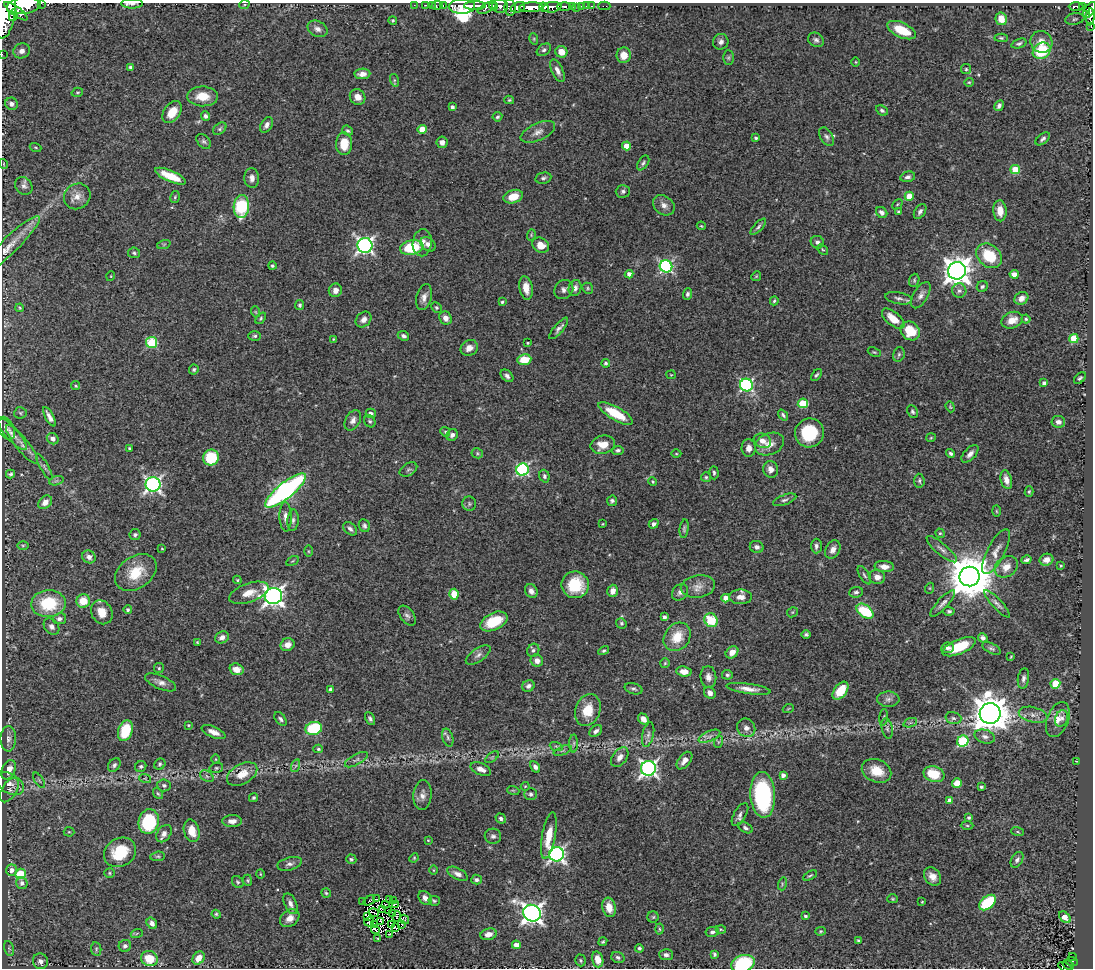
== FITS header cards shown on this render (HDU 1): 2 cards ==
NAXIS1  =                 1091
NAXIS2  =                  966

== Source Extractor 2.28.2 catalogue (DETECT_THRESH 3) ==
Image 1091 x 966 px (HDU 1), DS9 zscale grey, 1 PNG px = 1 image px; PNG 1095 x 970 px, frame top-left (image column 1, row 966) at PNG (2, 3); each listed source drawn as its Kron ellipse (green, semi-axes under 4 px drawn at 4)
Background 0.912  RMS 0.026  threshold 0.079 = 3 sigma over >= 5 px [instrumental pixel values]
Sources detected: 476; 4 with non-positive FLUX_AUTO (blend fragments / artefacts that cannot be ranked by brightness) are neither listed nor drawn; the other 472 listed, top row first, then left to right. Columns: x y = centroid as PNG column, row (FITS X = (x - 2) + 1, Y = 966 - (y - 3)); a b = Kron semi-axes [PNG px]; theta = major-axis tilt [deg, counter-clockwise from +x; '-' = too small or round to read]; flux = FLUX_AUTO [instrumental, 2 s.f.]
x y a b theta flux
41 3 2 2 - 41
132 4 11 5 0 5.8
244 5 5 3 - 1.7
414 5 2 2 - 14
426 5 2 2 - 13
432 5 2 2 - 13
437 5 6 3 11 41
443 5 3 2 - 31
24 6 17 8 7 4200
462 6 13 7 1 1900
475 6 11 4 1 1200
493 6 5 3 - 180
500 6 8 6 -3 710
564 6 7 3 0 290
572 6 3 3 - 130
582 6 3 3 - 50
586 6 2 2 - 8.1
592 6 3 2 - 18
604 6 6 2 0 20
1076 6 7 3 1 180
510 7 8 5 -86 290
518 7 7 5 20 530
531 7 12 5 3 2100
544 7 5 3 - 680
552 7 9 5 8 1200
1083 7 4 3 - 190
487 8 10 4 27 370
577 8 3 2 - 8.6
1090 10 8 5 55 690
16 11 14 4 -37 1600
5 13 25 10 82 5400
13 15 6 3 80 440
1086 15 3 2 - 98
1090 17 8 3 84 300
1001 19 6 5 - 17
1075 19 9 5 9 5.4
393 20 4 4 - 2.1
1091 26 3 2 - 18
317 29 10 7 -26 10
902 30 15 7 -25 41
1001 38 6 4 -2 3
534 39 6 3 -72 2.2
816 40 8 6 -34 5.6
721 42 8 7 - 6.9
1041 42 11 10 - 16
1019 43 8 4 18 3.8
544 50 8 5 35 4.8
22 51 8 7 - 13
1042 51 9 7 31 80
561 52 6 5 - 19
2 54 2 2 - 8.6
624 55 8 7 - 20
728 58 7 5 90 3.1
856 62 4 3 - 1.3
130 67 4 3 - 3.2
966 69 5 5 - 2.5
557 71 12 5 -65 9.1
362 74 8 5 2 12
394 80 6 4 -72 2.8
969 82 4 4 - 2
77 92 6 4 17 2.4
203 96 15 10 -2 31
358 97 8 7 - 13
509 100 5 4 - 2.1
12 104 6 6 - 7.4
999 106 6 4 59 5.2
452 107 4 3 - 5
882 110 6 4 -27 3.6
172 112 12 8 53 31
206 116 5 4 - 5.6
497 117 5 4 - 3.4
267 125 8 5 60 7.1
220 129 7 5 40 3.5
422 129 4 4 - 23
348 131 6 4 -40 3.2
538 132 18 8 24 14
826 137 10 6 -59 5.8
756 138 4 3 - 2.6
1043 139 8 5 38 4.7
204 141 8 5 -47 4.3
442 142 5 5 - 9
344 144 11 8 88 33
626 146 4 4 - 26
36 147 6 3 -19 1.7
643 163 8 5 56 3.9
4 164 5 3 - 1.3
1015 169 4 4 - 50
170 176 16 5 -23 43
908 177 7 5 14 5.6
252 178 10 7 -85 9
543 178 8 5 12 4.2
24 186 9 8 - 7.1
623 191 7 6 - 4.5
77 196 14 12 39 17
909 196 4 4 - 36
175 197 6 4 77 2.5
513 197 10 6 16 25
897 204 6 3 45 2.2
664 205 12 9 -36 11
241 207 11 8 86 110
920 211 8 5 56 5.1
1000 211 10 6 -86 18
882 212 6 5 - 6.5
899 212 4 4 - 3.1
701 226 4 3 - 1.7
758 227 10 4 47 4.1
531 235 6 3 73 2.2
817 242 7 6 - 6.5
422 243 13 9 82 15
164 244 7 4 19 2.8
428 244 8 6 -40 9.3
365 245 7 7 - 600
541 245 9 7 -38 22
8 247 43 8 44 28
412 248 12 7 10 93
823 249 6 4 -44 2.2
134 253 6 5 - 3.4
989 256 14 11 -40 61
272 266 4 4 - 2.9
666 266 6 6 - 300
957 271 9 8 - 2100
629 274 4 4 - 8.5
1014 274 4 4 - 18
111 276 5 3 - 1.3
756 276 5 4 - 2.1
914 280 7 5 72 3.1
982 286 6 5 - 4.2
526 288 12 6 -80 20
575 288 8 6 70 8.4
588 288 6 5 - 2.5
335 290 7 6 - 9.8
564 290 10 9 - 7.9
959 291 7 7 - 6
687 294 6 4 69 4.4
921 295 14 7 59 9.5
424 297 13 7 76 11
898 298 14 6 -10 6.9
1021 298 7 6 - 13
774 301 4 3 - 2.4
502 302 4 3 - 3
300 305 5 4 - 3.4
436 307 5 5 - 2.7
20 308 4 3 - 2
256 312 5 3 - 1.8
261 318 6 4 51 2.7
445 318 7 6 - 11
893 319 13 6 -40 27
1026 319 4 4 - 2.5
364 320 9 7 45 10
1012 320 11 8 21 18
559 328 13 4 50 6.7
910 331 10 8 -42 54
255 336 6 5 - 3.2
403 336 6 4 -23 5.1
333 339 4 3 - 1.8
1074 339 4 4 - 56
152 342 5 5 - 120
528 343 3 3 - 2.5
469 348 9 7 32 13
874 352 7 4 -24 2.7
899 354 7 5 75 3.9
524 360 7 5 8 38
606 363 4 4 - 2.9
194 370 5 4 - 3.5
671 375 5 4 - 1.8
816 375 7 3 51 3.2
507 376 7 5 -44 5.7
1080 378 7 4 43 3.4
1044 383 4 4 - 6.2
746 385 6 6 - 300
76 386 5 4 - 2.6
803 403 5 5 - 75
950 407 6 4 -69 2.2
912 411 6 5 - 3.7
20 413 6 5 - 2.8
371 413 5 4 - 6.6
616 413 19 6 -30 57
783 415 6 3 -52 3.4
49 417 11 4 -62 8.9
353 420 11 7 60 9
370 421 6 5 - 3.5
1058 422 7 6 - 7.2
6 428 12 7 -63 6.8
445 432 5 4 - 2.4
809 433 14 14 - 84
12 434 20 6 -48 11
452 435 6 5 - 6.7
931 438 5 4 - 1.9
53 439 6 5 - 8.1
762 441 9 7 -22 13
22 444 24 6 -51 16
769 444 15 10 22 19
603 445 12 9 13 25
129 448 4 4 - 2.3
749 448 9 7 89 10
618 450 6 4 6 4
477 453 6 5 - 2.5
951 453 5 3 - 3.5
676 454 5 3 - 1.8
970 454 11 5 46 8.5
211 458 8 7 - 66
44 467 15 4 -60 5
408 469 9 6 30 4.2
771 469 8 7 - 11
522 470 6 6 - 240
714 473 7 4 -87 3
10 474 4 4 - 3.3
544 476 6 5 - 4.4
706 477 5 5 - 2.8
1006 480 9 5 -75 12
56 481 7 4 18 3.7
919 481 7 5 -85 3.7
653 482 4 4 - 2.1
153 484 7 7 - 540
285 491 25 7 39 510
1029 492 5 4 - 2.4
785 500 12 5 20 5.3
612 501 5 5 - 3.8
45 502 8 6 43 13
469 504 7 7 - 3.8
996 511 5 3 - 1.6
286 517 15 6 -88 11
293 520 11 5 85 5.7
603 524 3 2 - 1.4
654 524 5 4 - 6.6
364 526 6 5 - 4.5
350 529 8 5 -43 5.3
684 529 9 4 82 3.4
940 533 5 4 - 2.5
135 535 5 5 - 4
23 545 6 4 1 2.4
816 546 7 5 88 5.9
757 547 7 6 - 6.5
162 549 3 2 - 1.3
942 549 19 5 -40 9.5
833 550 10 7 61 10
308 551 6 4 -89 2
996 552 25 8 63 16
89 557 7 6 - 9.5
1027 560 5 3 - 4.1
1046 560 7 6 - 9.5
293 561 6 3 31 1.8
1061 566 3 3 - 1.8
884 567 10 5 -4 13
1006 567 12 9 36 16
136 573 23 16 35 51
864 575 10 4 -58 4.4
877 577 8 7 - 13
970 577 10 10 - 8000
237 580 4 3 - 1.8
575 585 13 13 - 62
698 586 17 11 9 18
930 588 5 3 - 1.8
531 591 7 6 - 8.3
613 591 6 5 - 12
680 592 9 7 50 6.6
856 592 7 5 7 4.5
249 593 20 9 19 23
454 594 5 4 - 34
273 596 8 8 - 1000
741 597 11 7 -1 13
726 598 4 4 - 18
83 601 7 6 - 36
943 603 17 5 47 8.2
48 604 17 13 2 87
997 604 18 5 -47 7.1
128 610 4 4 - 3.5
865 611 9 6 -39 89
949 611 5 4 - 3.3
102 612 12 10 -61 25
792 612 5 5 - 2.1
407 616 11 7 -53 6.7
664 617 4 4 - 5.3
59 619 7 5 11 6.7
711 620 7 6 - 58
494 621 15 8 25 60
621 623 5 5 - 2.9
51 627 9 7 -49 7.7
806 635 4 4 - 3.8
222 637 7 5 29 9.1
677 637 15 12 52 37
983 638 5 4 - 6.4
197 642 3 3 - 1.6
287 645 7 6 - 13
959 647 18 7 23 58
947 648 6 5 - 5.4
991 648 10 5 -26 4.4
533 650 7 6 - 4.4
604 651 6 4 30 3.2
732 652 7 5 43 15
478 655 14 6 35 8.1
1011 657 3 2 - 1.5
537 661 6 6 - 13
665 663 5 5 - 2.1
159 668 5 5 - 2.3
236 669 7 5 -18 15
684 671 7 5 -7 16
727 675 5 4 - 3.6
708 677 11 8 -85 11
1023 678 10 5 82 6.6
161 682 16 6 -23 11
1055 684 5 4 - 69
528 686 6 5 - 5.8
634 689 9 5 -15 4.5
749 689 22 5 -8 15
331 690 3 3 - 5.1
841 691 10 6 52 38
710 693 6 5 - 8.7
888 699 11 7 -2 8.3
788 709 5 3 - 1.5
588 710 16 12 70 37
990 713 10 10 - 4000
1033 715 14 7 -13 13
884 717 8 3 84 2.6
953 718 8 6 -15 5.6
1062 718 8 6 69 7
280 719 8 5 -52 4.5
370 719 7 4 -63 4.3
643 719 6 4 -50 10
1058 720 18 10 69 20
910 723 7 4 19 4.2
189 725 3 3 - 1.8
314 728 8 6 17 92
746 728 9 8 - 9.6
887 728 10 5 -77 4.6
125 731 11 7 71 64
596 731 7 5 36 6.1
214 732 13 5 -23 13
648 735 12 5 77 6.7
709 736 12 5 23 7.1
448 737 9 5 -73 4.7
985 737 10 6 -16 8.1
8 739 13 8 89 9.4
963 741 6 5 - 140
718 742 6 4 71 2.3
574 743 9 4 89 3.3
556 746 6 4 -19 3
318 749 5 4 - 2.3
563 751 9 3 21 3.1
492 757 8 4 37 3.3
620 757 11 7 53 11
216 759 5 3 - 1.6
356 760 13 5 29 6
684 761 10 6 51 10
1076 761 3 3 - 1.1
160 764 6 5 - 3.5
114 765 7 5 52 4.4
141 766 6 5 - 3.3
295 766 6 4 70 3.4
535 767 6 4 -61 6
216 768 7 5 14 3.1
648 768 7 7 - 640
481 769 11 6 -22 13
8 770 10 6 66 19
877 771 15 11 -24 35
242 774 16 10 29 28
934 774 11 7 -15 51
783 775 4 4 - 7.8
207 776 7 5 -32 3.7
145 778 6 3 -19 2.2
39 780 9 3 -57 2.9
957 783 5 5 - 25
10 784 15 9 -31 14
164 785 7 6 - 4.3
525 786 4 4 - 1.6
981 787 3 3 - 3.3
9 790 13 7 58 8.6
513 790 6 4 -18 2.2
158 794 6 4 -52 2.4
531 794 6 6 - 4.4
422 795 15 9 85 12
763 795 23 12 -86 190
253 798 5 4 - 3
950 800 4 4 - 8.1
740 815 12 6 59 6.9
501 818 5 4 - 4.1
969 818 3 3 - 2.6
232 821 10 6 1 9.7
149 822 12 10 76 130
967 826 6 4 -2 2.5
745 828 8 4 -27 3.9
192 831 11 7 -76 25
69 832 5 4 - 2.1
1017 832 6 3 -19 2.2
164 834 9 6 54 9.3
549 835 24 6 80 35
493 836 8 7 - 5.7
428 840 3 3 - 1.6
120 852 17 14 31 69
556 854 7 7 - 510
158 856 7 5 4 3
414 858 5 4 - 1.8
351 859 5 5 - 3.7
1017 860 8 5 58 5.2
290 864 12 6 15 7.3
12 870 5 5 - 11
433 870 5 3 - 1.5
109 873 5 4 - 2.5
21 874 5 5 - 94
260 874 5 3 - 1.5
458 874 11 5 -28 8.7
810 876 7 3 31 2.6
932 877 10 7 -51 14
248 880 6 4 -89 2.4
476 880 5 5 - 4.4
238 882 6 5 - 3.1
22 883 6 5 - 6.1
782 884 6 4 74 2.7
326 893 5 4 - 2.4
425 898 8 6 -50 8.5
377 899 2 2 - 1.2
893 899 5 4 - 2.3
389 900 2 2 - 2.8
393 900 3 2 - 1.5
369 901 6 2 34 0.73
434 901 6 5 - 2.8
363 902 3 2 - 1.2
922 902 3 2 - 1.4
988 903 9 6 40 93
290 904 11 6 -66 8.4
395 904 4 2 - 2.3
385 905 3 2 - 1.3
609 907 10 6 -79 21
383 909 3 2 - 2.2
389 910 2 2 - 1.8
374 913 5 2 - 0.98
392 913 3 2 - 1.2
532 913 9 8 - 1100
216 914 4 4 - 2.5
367 916 2 2 - 1.9
397 916 5 2 - 0.76
805 916 3 3 - 3.6
653 917 5 5 - 2.6
1065 917 7 4 -44 17
290 918 11 8 38 14
404 919 5 3 - 10
381 921 3 2 - 2.9
369 922 5 2 - 1.6
152 923 6 5 - 7.9
402 924 3 2 - 0.94
375 925 3 2 - 3.5
392 925 3 2 - 0.14
396 928 4 2 - 0.87
659 929 5 3 - 2.2
721 929 5 3 - 1.8
375 930 4 2 - 0.75
820 931 5 4 - 2.3
712 932 7 5 9 4.2
137 933 6 4 20 2
389 934 2 2 - 1.8
488 934 8 5 17 13
378 938 4 2 - 1.4
858 940 3 3 - 2.6
603 942 4 3 - 2.4
516 945 4 4 - 12
125 946 6 6 - 5.4
9 948 8 4 -74 3.3
639 948 4 4 - 3.2
96 949 7 5 -82 3
714 954 4 3 - 3.1
666 955 7 5 -5 6.4
618 957 7 5 -21 4.1
1073 957 4 3 - 18
199 958 7 5 51 16
149 959 8 7 - 38
598 959 8 5 -73 20
581 960 6 5 - 3.1
40 961 8 7 - 7.6
1072 962 6 3 -21 79
743 964 12 8 18 120
1068 965 6 3 -30 92
1065 968 8 3 -30 54
At the frame edge (FLAGS 8, measured only in part): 10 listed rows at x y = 41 3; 132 4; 24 6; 1090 10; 5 13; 1090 17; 1091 26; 2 54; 743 964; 1065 968
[4 non-positive-flux detections neither listed nor drawn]